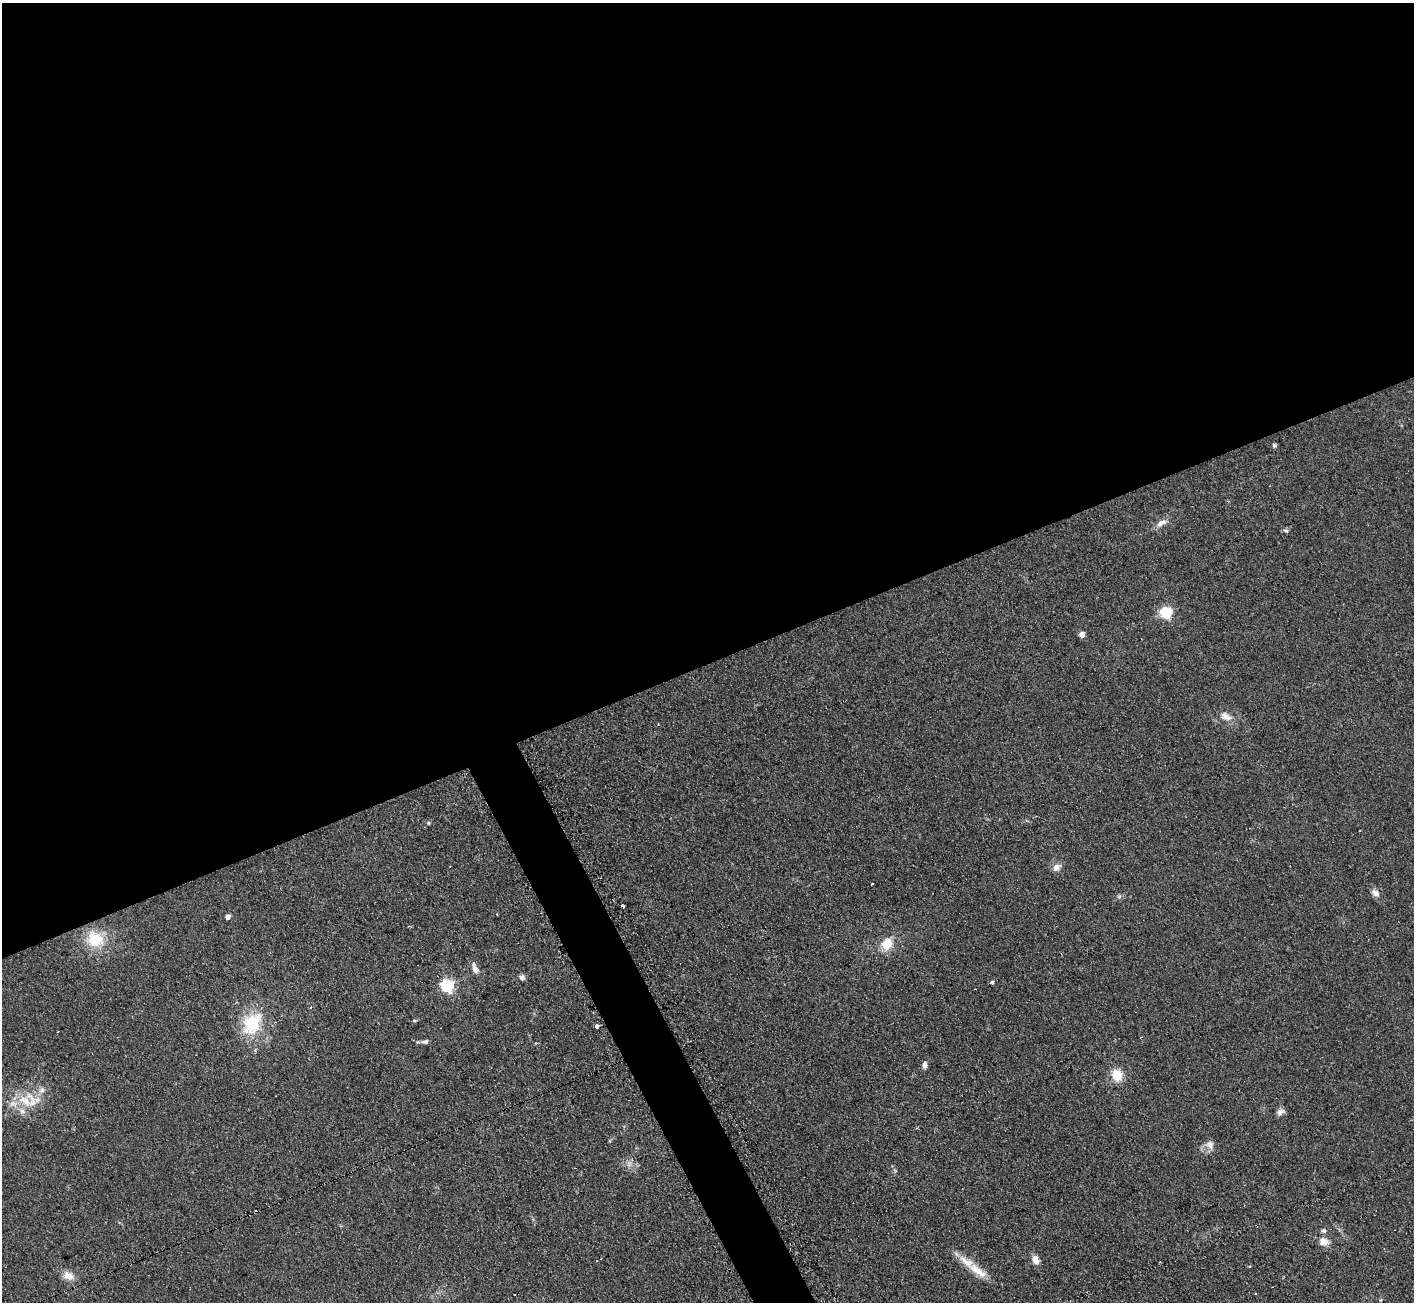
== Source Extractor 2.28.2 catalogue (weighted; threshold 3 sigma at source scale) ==
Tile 2 of 4 x 4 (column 2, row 1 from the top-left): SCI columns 1420-2831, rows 4055-5354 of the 5674 x 5646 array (HDU 1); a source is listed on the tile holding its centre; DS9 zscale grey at full resolution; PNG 1416 x 1304 px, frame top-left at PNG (2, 3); no overlay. Shown black and unused: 53% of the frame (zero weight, under 2 of 3 exposures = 2% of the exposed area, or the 3 px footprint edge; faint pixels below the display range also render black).
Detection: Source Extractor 2.28.2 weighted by HDU 2 'WHT'; one run over the whole footprint, this tile lists its part. Background 0.123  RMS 0.012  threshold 0.0526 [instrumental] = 3 sigma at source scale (4.5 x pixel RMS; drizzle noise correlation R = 1.50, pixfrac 1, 0.05/0.05 arcsec/px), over >= 5 px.
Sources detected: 42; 1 too faint to see at this stretch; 3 cosmic-ray / hot-pixel residue — not listed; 5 inside a brighter listed object's ellipse — not listed separately; the other 33 listed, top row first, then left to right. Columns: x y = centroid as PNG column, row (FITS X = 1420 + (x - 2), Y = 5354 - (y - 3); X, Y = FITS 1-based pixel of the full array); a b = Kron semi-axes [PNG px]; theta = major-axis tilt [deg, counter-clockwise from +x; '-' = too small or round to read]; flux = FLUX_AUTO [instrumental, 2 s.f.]
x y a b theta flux
1274 445 5 5 - 2.3
1161 523 16 8 31 8.1
1286 530 8 4 -1 2.1
1166 612 6 6 - 120
1082 634 5 4 - 12
1226 716 17 10 -18 11
428 823 5 4 - 1.4
1056 867 9 8 - 8
872 884 3 2 - 1.3
1375 893 12 8 -42 7.1
227 916 4 4 - 7.2
95 939 27 22 -32 40
887 944 19 15 56 21
475 968 13 7 -68 8
522 977 7 7 - 4.2
992 982 4 3 - 6.8
447 985 6 6 - 180
415 1020 6 3 19 1.4
252 1023 34 23 51 54
596 1026 4 3 - 9.7
425 1042 11 6 12 3.8
925 1065 7 5 87 5.3
1117 1075 12 10 -75 23
33 1100 29 20 -35 34
1280 1112 11 8 30 5
1210 1145 13 11 -55 8.1
629 1164 10 6 71 4.4
1324 1230 7 5 -38 3
1324 1241 14 10 -24 11
1035 1260 10 6 -67 13
977 1270 34 11 -34 24
68 1276 14 10 -16 12
1381 1300 6 4 89 1.2